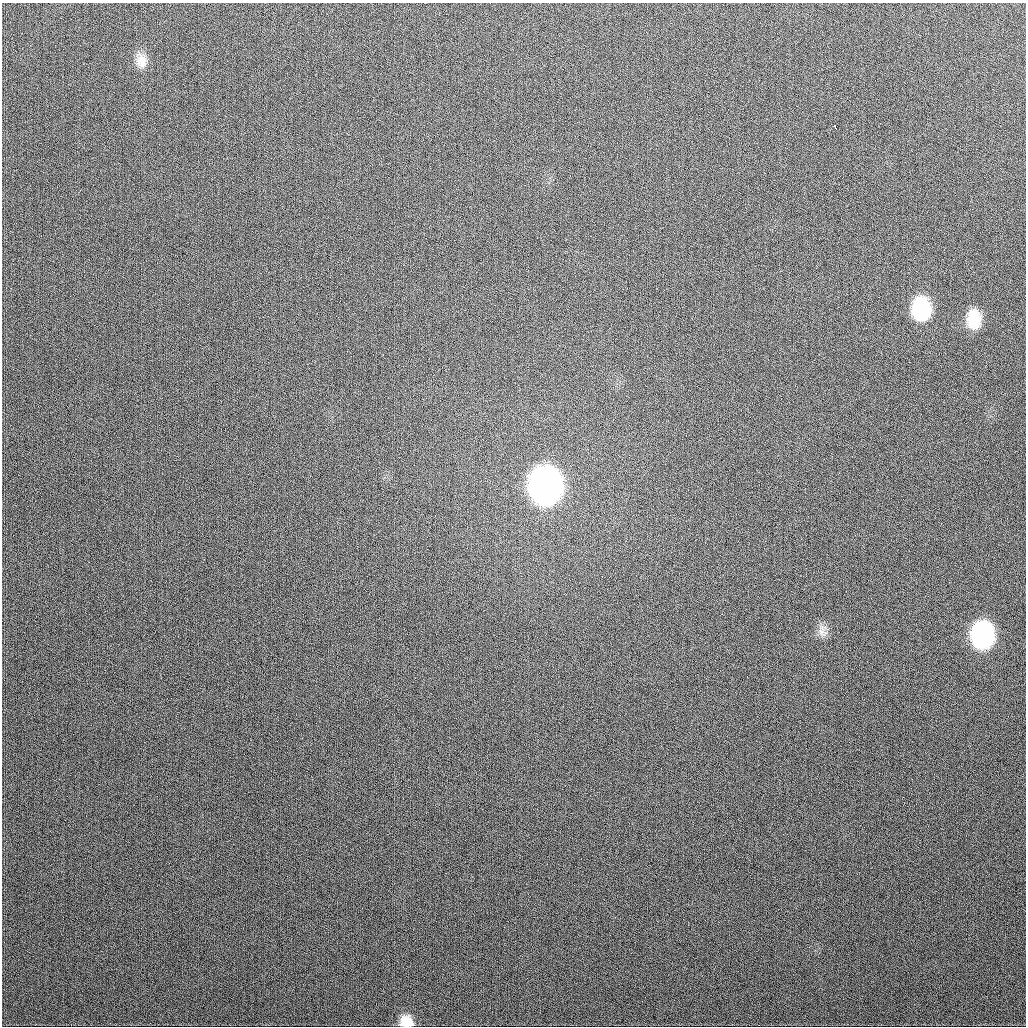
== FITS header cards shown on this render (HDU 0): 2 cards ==
NAXIS1  =                 1024
NAXIS2  =                 1024

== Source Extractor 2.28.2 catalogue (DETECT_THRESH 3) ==
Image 1024 x 1024 px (HDU 0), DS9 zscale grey, 1 PNG px = 1 image px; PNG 1028 x 1028 px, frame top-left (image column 1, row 1024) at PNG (2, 3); no overlay
Background 323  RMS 12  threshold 37.1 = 3 sigma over >= 5 px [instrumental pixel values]
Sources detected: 8; all 8 listed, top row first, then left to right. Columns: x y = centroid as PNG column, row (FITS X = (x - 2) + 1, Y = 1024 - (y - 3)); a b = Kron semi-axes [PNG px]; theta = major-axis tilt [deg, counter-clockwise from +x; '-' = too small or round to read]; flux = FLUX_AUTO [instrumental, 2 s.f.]
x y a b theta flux
141 61 18 14 -85 10000
835 127 4 2 - 1500
921 309 21 16 -90 67000
974 319 21 15 -88 25000
546 486 22 18 -87 970000
822 632 15 8 -17 5600
983 635 19 15 -88 170000
406 1022 15 13 -25 14000
At the frame edge (FLAGS 8, measured only in part): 1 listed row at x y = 406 1022